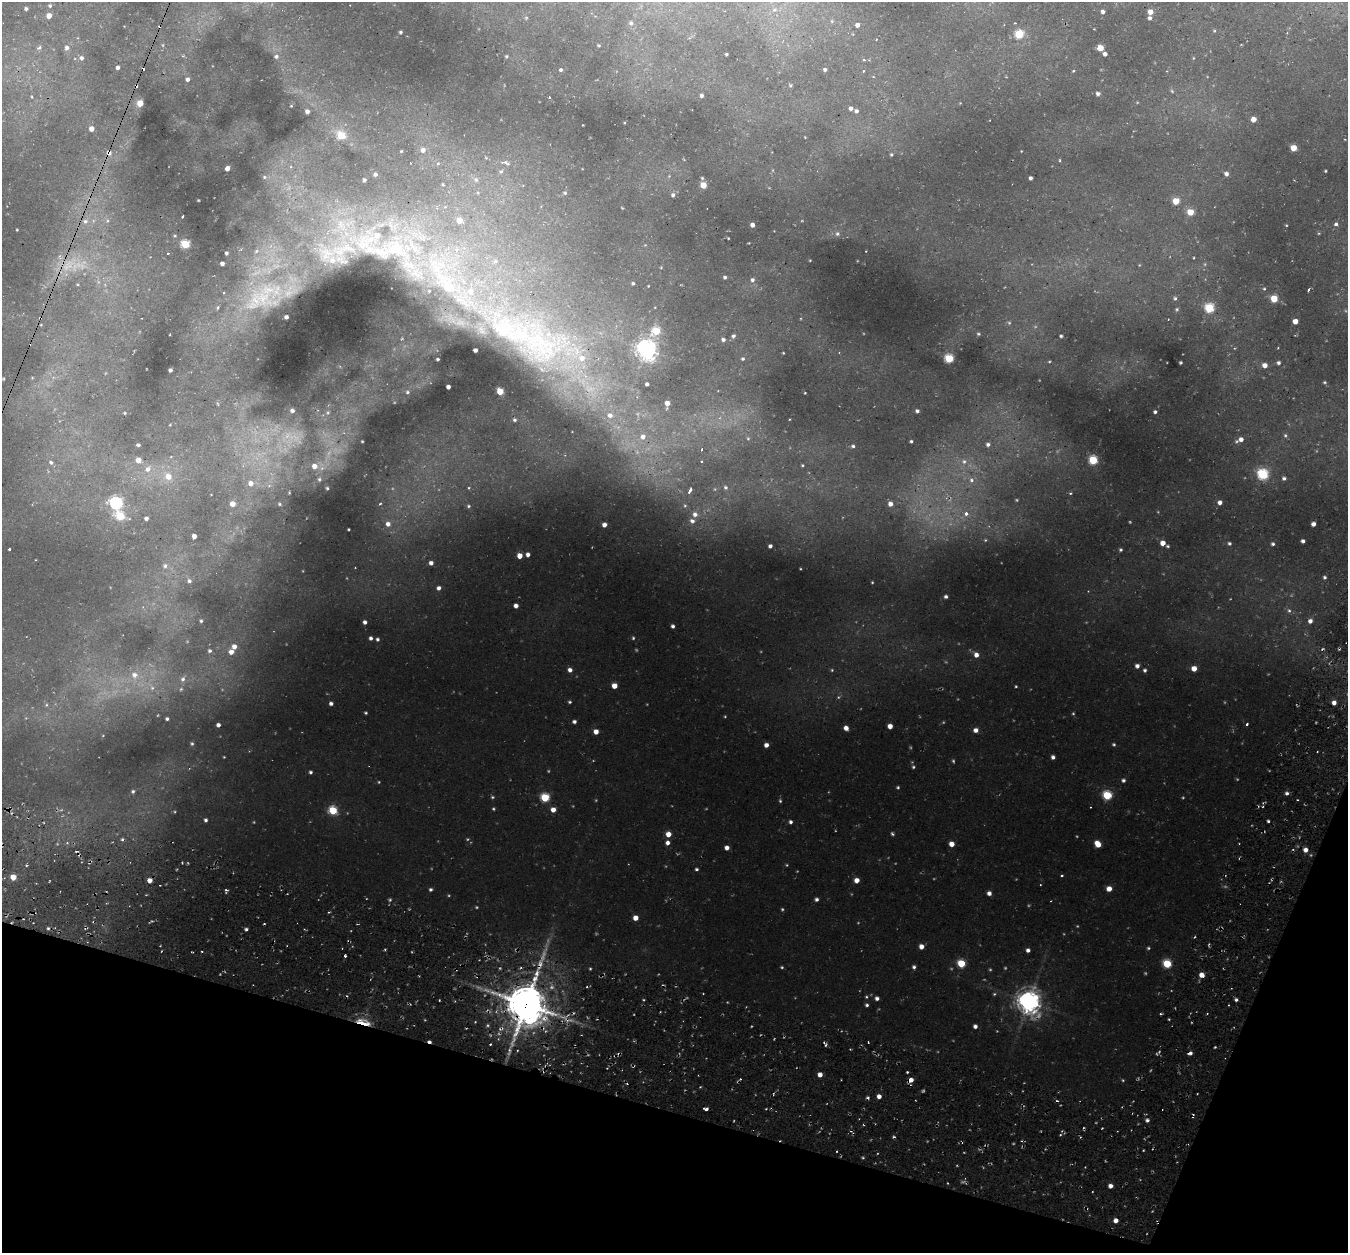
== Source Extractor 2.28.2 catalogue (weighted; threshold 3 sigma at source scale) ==
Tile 15 of 4 x 4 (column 3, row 4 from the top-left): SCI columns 2758-4103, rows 258-1508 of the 5486 x 5531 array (HDU 1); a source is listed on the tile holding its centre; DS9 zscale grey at full resolution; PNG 1350 x 1255 px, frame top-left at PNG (2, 2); no overlay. Shown black and unused: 14% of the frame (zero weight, under 2 of 3 exposures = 6% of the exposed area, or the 3 px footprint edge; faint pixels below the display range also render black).
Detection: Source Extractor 2.28.2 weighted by HDU 2 'WHT'; one run over the whole footprint, this tile lists its part. Background 0.0339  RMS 0.005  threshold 0.0223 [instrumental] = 3 sigma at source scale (4.5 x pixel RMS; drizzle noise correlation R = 1.50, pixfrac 1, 0.05/0.05 arcsec/px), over >= 5 px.
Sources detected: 392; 41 too faint to see at this stretch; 13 cosmic-ray / hot-pixel residue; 1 long thin detection or spike segment (spike, bleed or trail) — not listed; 13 inside a brighter listed object's ellipse — not listed separately; the other 324 listed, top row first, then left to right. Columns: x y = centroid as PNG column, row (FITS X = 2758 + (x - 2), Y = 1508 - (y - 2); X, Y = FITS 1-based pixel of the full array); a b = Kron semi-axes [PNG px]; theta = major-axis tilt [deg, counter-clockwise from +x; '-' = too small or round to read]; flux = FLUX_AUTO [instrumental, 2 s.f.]
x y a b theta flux
50 6 6 6 - 1.2
26 8 5 4 - 1.2
774 9 8 6 4 1.7
1103 12 4 4 - 1.7
1150 12 4 4 - 5.2
49 16 5 5 - 4.5
1150 18 4 4 - 1.4
832 21 5 5 - 0.72
631 23 7 6 - 1.4
1015 23 2 2 - 0.34
857 25 5 5 - 2
1214 31 5 4 - 0.62
400 32 3 3 - 0.84
1019 34 5 5 - 29
599 45 4 3 - 0.53
39 48 7 6 - 1.5
67 48 7 6 - 2.1
1100 48 5 4 - 8.5
726 54 3 3 - 0.66
1105 54 4 4 - 1.8
183 56 4 3 - 0.46
276 56 6 5 - 1.3
506 56 3 3 - 0.57
81 58 6 5 - 1.6
1193 58 5 4 - 0.54
864 60 5 4 - 0.68
118 67 4 3 - 1.6
825 69 4 4 - 1.3
560 70 3 3 - 5.5
863 71 4 3 - 0.75
1073 71 3 3 - 0.49
187 79 5 4 - 1.2
790 85 5 4 - 0.67
1172 91 6 5 - 0.84
1098 94 5 4 - 1.4
702 95 4 4 - 1.4
32 97 4 3 - 0.43
140 103 5 4 - 8.8
851 108 4 4 - 1.6
307 111 4 4 - 2.1
856 111 5 4 - 1.3
1253 119 4 4 - 4.6
91 129 4 4 - 3.4
341 135 5 5 - 20
805 137 3 2 - 0.31
1294 148 5 4 - 8.1
423 150 6 6 - 2.7
401 151 3 3 - 0.48
1021 151 2 2 - 0.29
109 153 6 6 - 2.2
891 154 4 4 - 0.66
1060 160 4 3 - 0.5
438 163 6 3 19 0.6
506 163 18 6 -17 3.1
291 167 5 4 - 0.79
501 171 7 6 - 1.4
1325 171 3 2 - 0.48
375 174 4 4 - 1.2
1226 174 5 4 - 1.7
702 178 4 4 - 0.58
1030 178 4 3 - 1.4
364 180 3 3 - 1.1
476 180 8 6 -58 1.5
443 184 4 3 - 0.51
703 185 5 5 - 7.3
565 193 7 6 - 1.4
673 195 5 5 - 1.2
1176 201 5 4 - 12
445 207 5 3 - 0.44
622 208 4 3 - 0.33
1190 212 5 4 - 11
183 216 3 3 - 0.95
85 221 8 7 - 2.2
107 221 5 4 - 0.71
1336 224 3 3 - 2.4
752 225 4 4 - 2.6
1286 225 3 2 - 0.38
17 230 3 2 - 0.38
1319 233 4 3 - 0.43
837 234 7 7 - 1.4
175 236 4 3 - 0.47
728 238 3 2 - 0.37
185 244 5 5 - 27
645 245 4 4 - 0.44
382 248 198 60 -17 180
168 253 2 2 - 0.35
226 253 4 3 - 1.1
1194 258 4 3 - 0.48
810 260 3 2 - 0.31
222 263 4 3 - 2
79 265 33 20 14 22
661 267 4 4 - 0.44
725 277 4 3 - 1.1
752 280 6 5 - 1.5
633 283 5 4 - 0.92
648 286 3 3 - 0.38
1264 289 5 4 - 0.61
1308 290 4 3 - 0.98
264 296 70 41 23 59
1175 298 6 5 - 1.2
1274 299 5 5 - 14
1209 308 5 5 - 34
1177 309 6 5 - 0.85
40 318 4 3 - 0.46
1168 319 2 2 - 0.37
1295 321 4 4 - 4.6
1009 323 5 4 - 0.65
41 325 4 3 - 0.38
656 331 7 6 - 20
978 334 5 4 - 0.62
733 336 5 4 - 1.2
1061 336 3 3 - 0.73
723 339 5 4 - 1.5
533 341 234 74 -32 390
646 349 8 7 - 330
475 350 4 3 - 1.5
783 353 3 2 - 0.37
582 358 11 9 -4 5.2
949 358 5 5 - 30
438 359 3 3 - 0.8
742 359 5 4 - 0.81
1049 362 4 3 - 0.45
1180 362 3 3 - 0.58
1278 363 5 4 - 1.3
1265 365 5 4 - 3.6
170 370 4 3 - 1.4
4 379 4 3 - 0.42
1325 382 5 4 - 0.67
647 384 4 4 - 1.4
448 387 4 4 - 2.2
500 391 5 4 - 12
407 392 7 6 - 1.4
805 393 2 2 - 0.38
667 403 7 5 85 4
218 404 6 3 -70 0.54
292 410 5 5 - 2.2
917 411 4 4 - 1.2
328 412 8 7 - 2
1155 412 4 4 - 1.1
125 413 3 3 - 0.45
610 415 11 9 -15 5.5
515 420 5 5 - 1.1
1285 435 6 5 - 0.82
643 437 8 8 - 4.3
748 438 7 6 - 1.3
1241 439 6 6 - 3.1
362 441 3 2 - 0.44
911 441 3 3 - 0.8
988 444 5 5 - 1.7
138 445 4 3 - 0.91
853 446 5 4 - 1
702 449 4 3 - 1.1
138 460 5 5 - 5.3
1093 460 5 5 - 27
702 461 4 4 - 0.9
964 461 9 8 - 2.6
51 462 7 6 - 1.5
802 465 5 4 - 0.61
314 466 8 7 - 4.8
148 469 10 8 30 3.6
1263 474 6 6 - 50
168 476 8 7 - 5.5
1284 478 5 5 - 1.3
319 479 8 6 89 1.4
971 480 7 7 - 1.8
251 483 7 7 - 3.8
726 487 7 6 - 1.5
327 488 3 3 - 0.6
469 488 5 3 - 0.56
689 491 5 3 - 3.8
1070 493 5 4 - 0.63
1220 502 5 5 - 2.3
116 503 6 6 - 94
233 504 5 4 - 4.8
279 504 6 5 - 1.1
380 504 4 2 - 0.49
890 504 5 4 - 2.8
469 506 5 4 - 0.85
685 506 7 5 -88 1.1
966 513 3 3 - 6.3
695 514 7 7 - 2.9
120 516 6 5 - 22
146 518 4 3 - 1.5
692 521 7 6 - 2.1
388 524 6 6 - 2.7
1313 524 4 4 - 1.9
604 525 4 4 - 3.1
348 529 3 2 - 0.42
194 536 4 4 - 2.7
985 540 4 3 - 0.4
1303 541 4 4 - 1.6
1163 543 4 4 - 4.8
1229 543 5 4 - 1
1273 544 4 4 - 1
770 546 4 4 - 1.6
1168 546 4 3 - 0.65
9 549 3 3 - 1
1120 550 4 3 - 0.77
528 554 5 5 - 2
520 556 4 4 - 6
431 563 4 4 - 2.2
165 566 7 7 - 2
1324 577 4 4 - 1
189 581 7 6 - 1.6
872 582 3 3 - 0.48
439 588 4 4 - 2
946 596 4 4 - 1.4
516 606 4 4 - 2.8
1289 611 7 5 -72 1.2
201 621 4 4 - 0.69
1310 621 5 5 - 2.4
365 622 4 4 - 1.8
673 626 4 4 - 1.2
371 638 4 4 - 1.5
633 638 4 4 - 0.69
377 639 5 4 - 1.2
234 647 5 5 - 3.3
210 651 5 5 - 1.1
231 652 6 5 - 3.2
976 655 5 5 - 3.5
1137 666 4 4 - 2.2
1194 668 4 4 - 5.1
570 670 5 4 - 2.3
832 670 4 4 - 0.5
1145 670 4 4 - 1.1
134 675 10 9 - 4.6
183 679 8 7 - 2
614 686 4 4 - 5.7
152 688 9 6 -74 2.2
181 689 6 5 - 0.87
570 702 4 4 - 0.8
1334 702 4 4 - 2.7
331 703 4 4 - 1.8
46 705 5 5 - 0.7
366 713 3 3 - 0.67
725 716 3 3 - 0.41
26 718 5 4 - 0.51
167 719 4 3 - 1
574 722 4 3 - 1.6
1247 724 3 3 - 0.78
218 725 4 4 - 1.9
890 726 4 4 - 4
846 728 4 4 - 3.5
976 730 5 4 - 2.8
596 732 4 4 - 4.3
192 744 5 5 - 0.78
1114 744 5 4 - 0.79
766 745 4 4 - 2.4
224 757 3 2 - 0.38
1053 757 4 4 - 1.7
953 761 5 4 - 0.65
913 767 5 5 - 0.84
310 772 4 3 - 1.2
1123 780 4 4 - 1.3
379 782 4 3 - 0.47
898 787 4 4 - 0.69
133 791 5 5 - 1
1287 793 4 4 - 1.4
1107 795 5 5 - 30
492 797 5 4 - 0.71
545 798 5 5 - 28
780 801 5 4 - 0.74
1090 807 3 2 - 0.5
553 809 5 5 - 3.4
333 810 5 5 - 27
175 812 4 3 - 0.41
206 820 4 3 - 1.2
1268 821 3 3 - 0.84
790 822 4 4 - 1.4
668 834 5 4 - 5.2
892 834 5 3 - 0.82
122 839 5 4 - 0.87
668 843 5 5 - 2.2
952 844 4 4 - 5
1098 844 6 4 -52 7
727 848 4 4 - 3
1305 850 5 5 - 3.1
787 865 4 4 - 0.47
696 869 4 4 - 0.89
1062 875 3 3 - 1.1
13 877 4 4 - 8.3
150 880 4 4 - 4.2
857 880 4 4 - 4.7
1040 885 3 2 - 0.33
1109 889 5 4 - 4.6
431 890 4 4 - 1.1
989 893 5 4 - 2.1
816 899 4 4 - 1.4
390 900 5 4 - 0.76
635 918 4 4 - 4.8
48 928 4 4 - 0.71
246 929 4 3 - 1.3
921 946 4 4 - 3.7
1148 948 4 4 - 0.69
1028 950 4 4 - 1.8
961 963 5 5 - 20
1167 964 5 5 - 24
782 967 4 4 - 0.6
914 967 5 4 - 1.3
590 969 4 3 - 0.58
1202 975 5 4 - 4.7
994 994 5 4 - 0.66
866 997 5 4 - 0.65
877 998 5 4 - 1.8
1236 1000 4 4 - 1.2
1029 1002 8 7 - 470
526 1004 13 12 - 1800
867 1005 4 4 - 1
363 1022 20 7 -16 9.3
975 1026 4 4 - 1.9
509 1051 10 4 82 1.8
1190 1053 5 4 - 1.7
907 1072 3 2 - 0.57
820 1074 4 4 - 3.5
911 1080 5 4 - 3.3
1123 1080 5 4 - 0.54
879 1096 4 4 - 3
868 1098 4 3 - 0.92
706 1109 4 3 - 2.9
1147 1120 5 5 - 1.4
836 1151 2 2 - 0.46
863 1158 4 4 - 0.62
1110 1186 4 4 - 2.6
1116 1220 5 4 - 3.2
Overlapping masked pixels (flux is a lower limit): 7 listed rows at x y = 109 153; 79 265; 40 318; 526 1004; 363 1022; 1190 1053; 911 1080